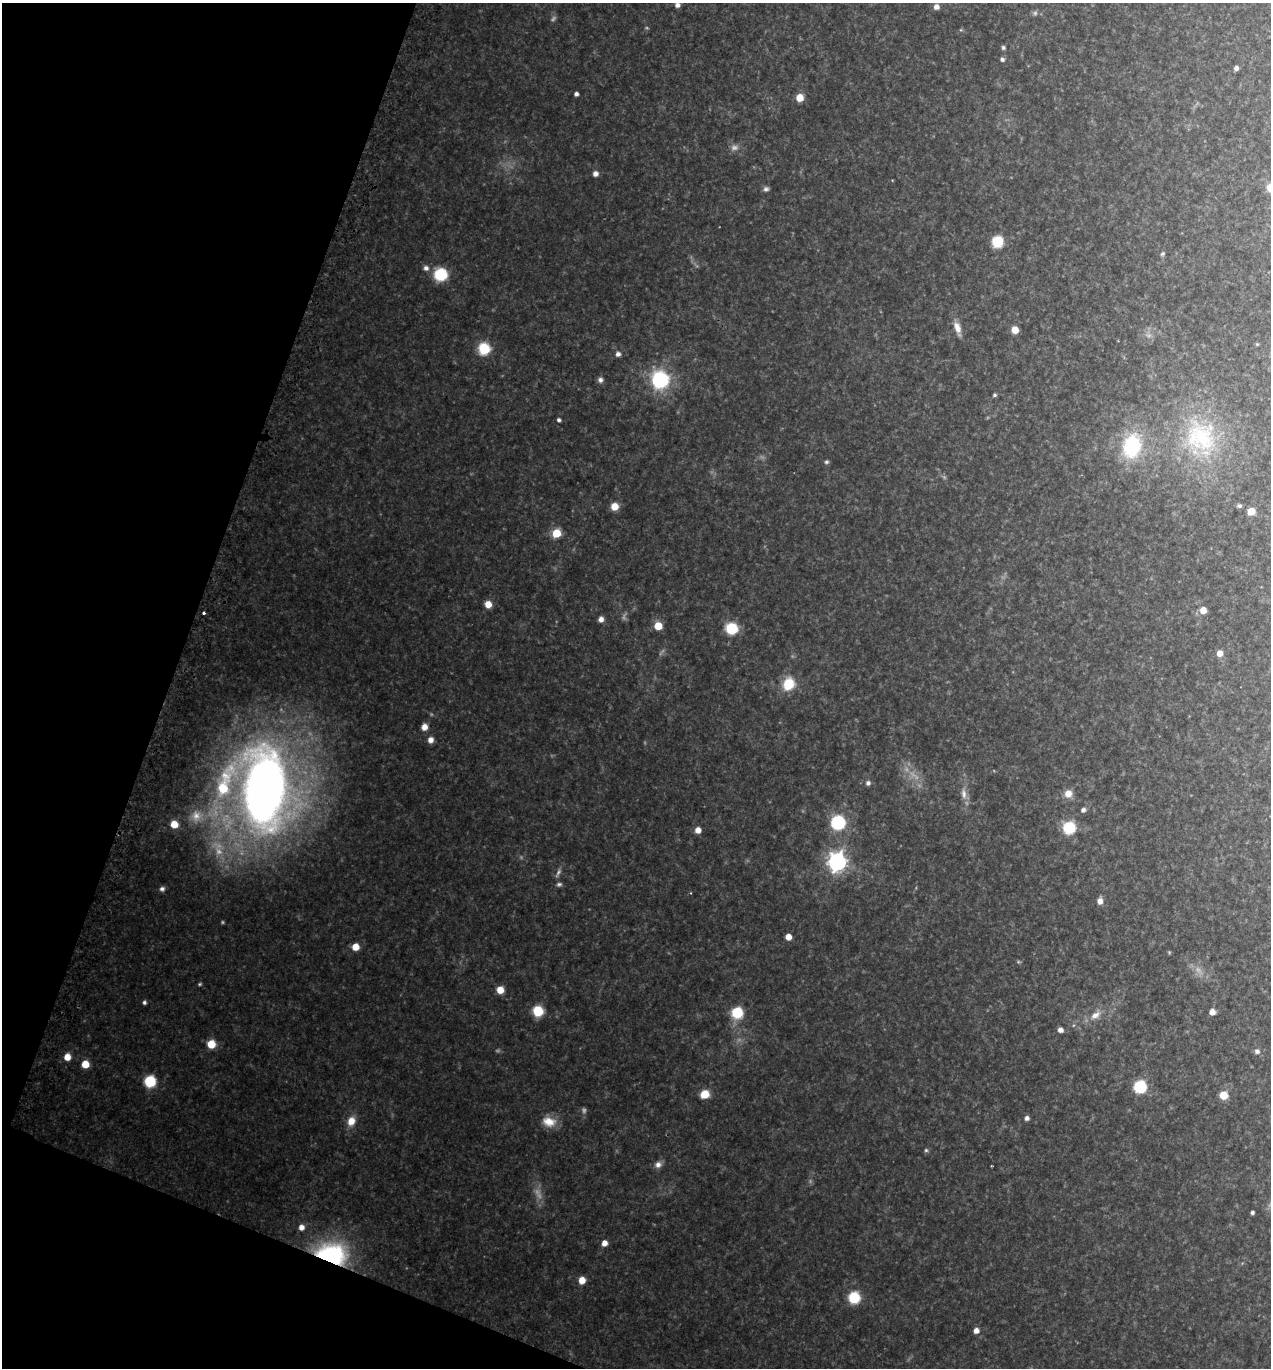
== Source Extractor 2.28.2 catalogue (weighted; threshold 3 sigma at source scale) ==
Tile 9 of 4 x 4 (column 1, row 3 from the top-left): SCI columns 160-1428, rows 1375-2740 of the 5526 x 5482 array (HDU 1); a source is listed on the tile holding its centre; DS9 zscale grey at full resolution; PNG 1273 x 1370 px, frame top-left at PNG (2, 3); no overlay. Shown black and unused: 18% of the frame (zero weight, under 2 of 3 exposures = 3% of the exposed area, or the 3 px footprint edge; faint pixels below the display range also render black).
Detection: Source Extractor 2.28.2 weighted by HDU 2 'WHT'; one run over the whole footprint, this tile lists its part. Background 0.17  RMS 0.014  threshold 0.064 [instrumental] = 3 sigma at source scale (4.5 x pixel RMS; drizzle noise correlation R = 1.50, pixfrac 1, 0.05/0.05 arcsec/px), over >= 5 px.
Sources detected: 98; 15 too faint to see at this stretch — not listed; the other 83 listed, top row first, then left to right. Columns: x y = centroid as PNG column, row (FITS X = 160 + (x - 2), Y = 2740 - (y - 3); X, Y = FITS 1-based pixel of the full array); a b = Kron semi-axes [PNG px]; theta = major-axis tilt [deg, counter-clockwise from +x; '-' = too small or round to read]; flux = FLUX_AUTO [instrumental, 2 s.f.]
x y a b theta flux
677 5 5 5 - 6.3
936 7 6 6 - 8.2
1003 48 5 5 - 2.7
1002 59 5 5 - 3.8
1236 68 4 4 - 4.8
576 94 4 4 - 4.4
800 98 6 6 - 25
595 173 6 6 - 7.6
766 189 7 6 - 4.3
997 242 6 6 - 110
1162 254 7 5 34 2.5
426 268 7 6 - 5.7
441 274 8 8 - 98
957 328 19 8 -72 14
1015 330 5 5 - 19
1257 344 4 4 - 1.4
484 349 7 6 - 110
618 354 6 5 - 5.5
600 380 7 6 - 5.2
660 380 9 9 - 190
995 395 4 4 - 2.5
559 420 4 4 - 3.3
1201 436 49 42 -53 170
1132 446 30 22 76 100
826 462 5 5 - 2.9
614 506 6 6 - 23
1240 506 6 5 - 2.6
1251 511 5 5 - 21
556 533 5 5 - 70
488 604 6 6 - 19
1203 610 6 6 - 14
204 613 3 3 - 2.8
601 619 6 5 - 8.3
658 626 6 6 - 31
732 628 7 7 - 87
1219 653 6 6 - 12
788 684 9 8 - 61
424 727 6 6 - 12
431 740 6 6 - 8.4
868 783 6 6 - 3.9
223 788 25 13 69 70
264 790 69 34 88 1300
1068 793 9 9 - 13
964 794 17 7 -82 11
1083 810 6 5 - 4.6
838 823 7 7 - 200
174 824 7 6 - 22
1069 828 6 6 - 140
698 830 6 5 - 11
837 862 8 7 - 690
559 884 8 5 17 3.5
162 889 7 6 - 4.5
1100 901 7 6 - 9.4
788 937 5 5 - 14
355 947 6 5 - 23
200 984 5 4 - 1.8
500 990 6 6 - 20
144 1002 5 4 - 3.2
538 1011 6 6 - 78
1212 1012 5 5 - 12
737 1013 7 7 - 84
1095 1015 16 9 34 14
1060 1030 5 5 - 6.8
211 1044 6 6 - 33
1257 1051 6 6 - 4.8
67 1057 6 6 - 18
85 1064 6 5 - 28
150 1081 7 7 - 110
1140 1087 7 7 - 130
705 1094 8 7 - 27
1224 1095 6 6 - 31
1027 1118 5 5 - 4.9
351 1121 11 9 65 17
549 1122 18 12 -14 21
926 1150 5 5 - 2.5
658 1164 9 8 - 8.1
1252 1212 4 4 - 2.8
301 1227 6 6 - 8.9
604 1243 6 5 - 10
331 1255 27 19 -5 230
582 1280 6 5 - 17
854 1297 7 6 - 110
976 1330 6 6 - 8.4
Overlapping masked pixels (flux is a lower limit): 1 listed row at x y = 331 1255